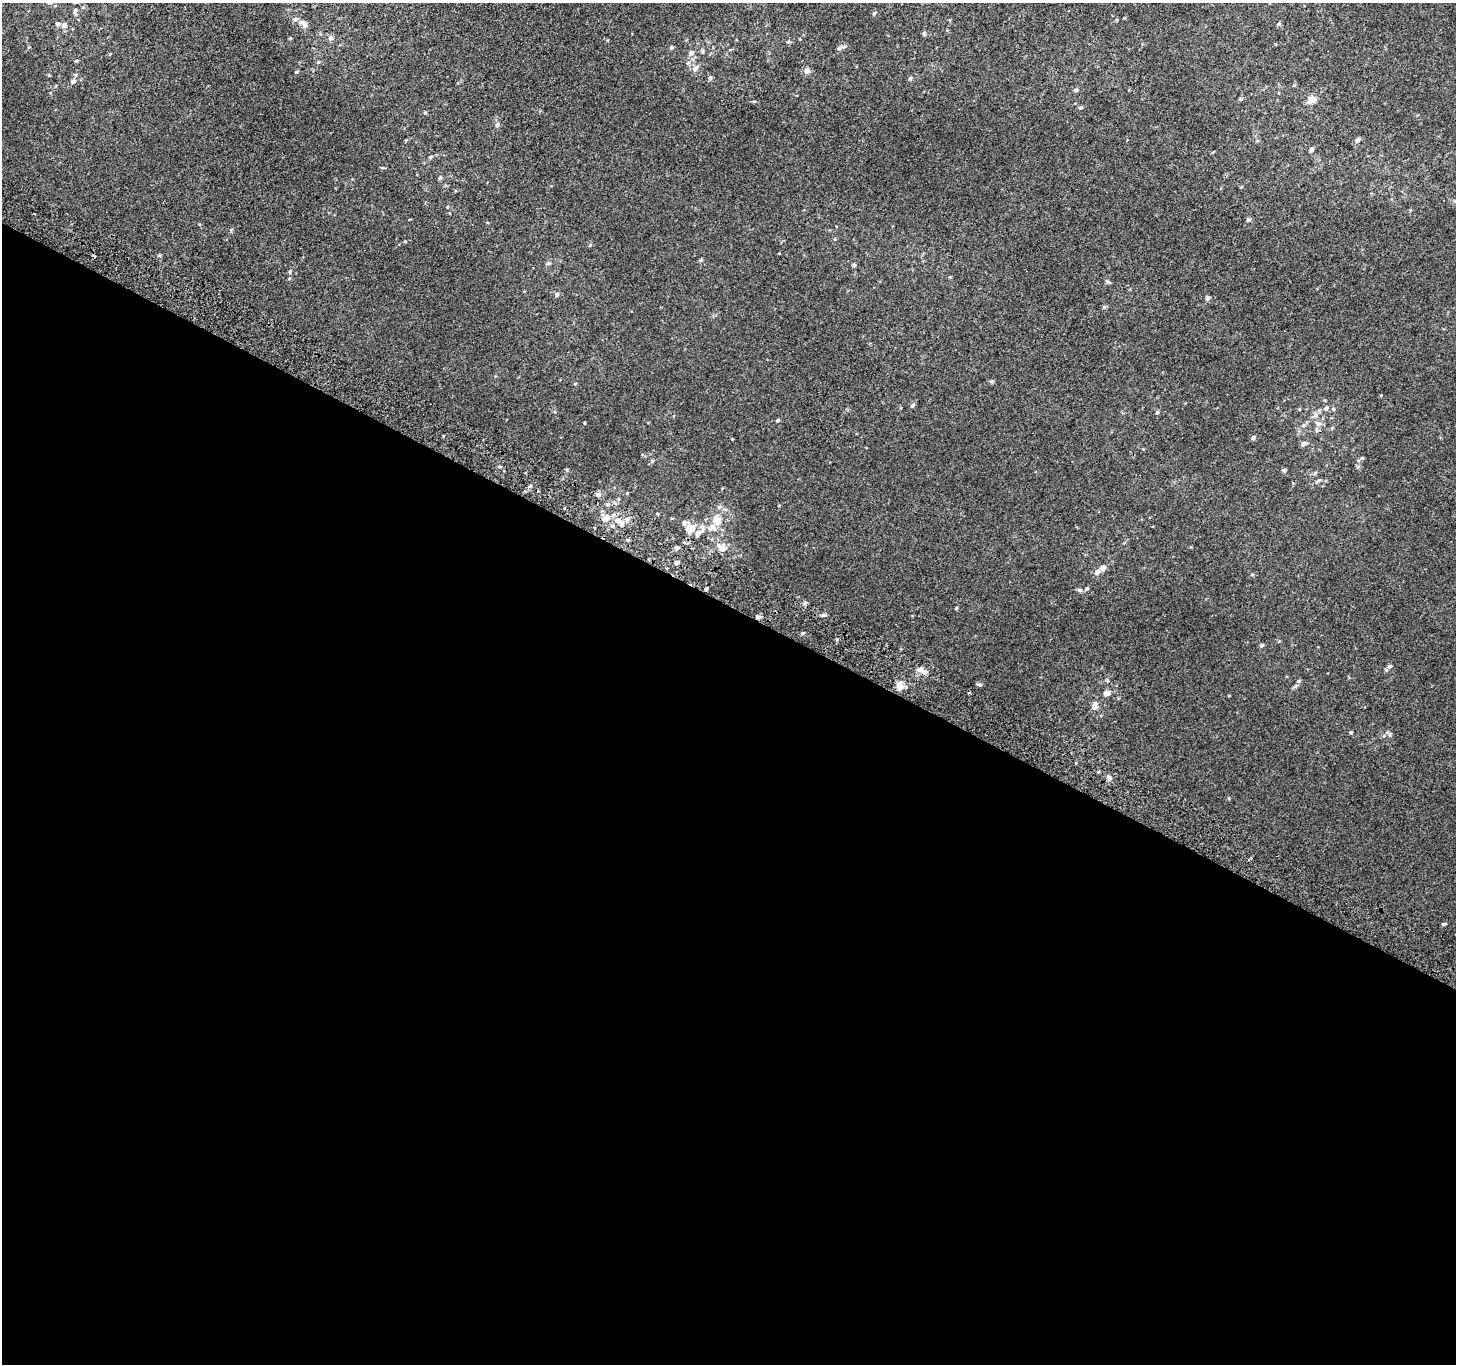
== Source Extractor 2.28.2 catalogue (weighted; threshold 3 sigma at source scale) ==
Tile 14 of 4 x 4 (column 2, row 4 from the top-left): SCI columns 1484-2937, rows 300-1661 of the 5868 x 5981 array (HDU 1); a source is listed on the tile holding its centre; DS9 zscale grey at full resolution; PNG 1458 x 1366 px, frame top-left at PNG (2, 3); no overlay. Shown black and unused: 56% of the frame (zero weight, under 2 of 3 exposures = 2% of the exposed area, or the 3 px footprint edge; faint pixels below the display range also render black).
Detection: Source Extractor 2.28.2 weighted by HDU 2 'WHT'; one run over the whole footprint, this tile lists its part. Background 0.00199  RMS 0.0054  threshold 0.0244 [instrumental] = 3 sigma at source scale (4.5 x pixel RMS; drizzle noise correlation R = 1.50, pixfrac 1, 0.0396/0.0396 arcsec/px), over >= 5 px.
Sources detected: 111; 2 cosmic-ray / hot-pixel residue — not listed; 9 inside a brighter listed object's ellipse — not listed separately; the other 100 listed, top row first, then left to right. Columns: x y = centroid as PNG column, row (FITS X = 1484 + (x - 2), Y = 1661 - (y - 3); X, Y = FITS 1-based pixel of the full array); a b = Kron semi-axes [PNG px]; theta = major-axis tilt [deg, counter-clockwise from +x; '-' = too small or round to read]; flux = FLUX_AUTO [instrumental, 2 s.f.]
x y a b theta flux
75 11 8 4 76 0.97
874 13 6 4 45 0.92
1124 18 5 3 - 0.42
302 22 10 7 -24 2.1
1279 24 6 5 - 0.87
64 25 7 6 - 1.9
924 33 5 4 - 1.1
330 38 8 6 -35 1.5
844 46 9 5 1 1.2
672 47 5 4 - 0.96
702 51 6 5 - 0.84
691 53 8 7 - 1.9
76 61 4 4 - 0.66
688 63 6 3 19 0.73
695 68 12 7 45 2.3
806 71 8 6 35 2.1
296 72 4 4 - 0.63
710 77 6 6 - 1.2
910 78 5 4 - 0.97
73 81 7 6 - 1.5
1076 90 6 4 11 0.96
1240 99 5 4 - 0.69
1312 99 9 8 - 4.3
1080 107 5 4 - 0.75
425 113 5 3 - 0.55
497 125 8 5 62 1.1
1127 140 3 2 - 0.42
1358 140 6 5 - 1.4
1311 150 5 4 - 1.7
430 157 5 3 - 0.56
382 168 5 3 - 0.53
440 177 7 4 62 0.77
1454 201 5 3 - 0.53
1249 220 5 5 - 1.1
231 230 5 5 - 0.67
405 241 5 3 - 0.46
590 245 5 3 - 0.5
549 263 6 5 - 0.88
854 265 4 4 - 0.79
290 272 7 3 -90 0.73
1108 282 8 4 -43 0.8
557 294 7 5 74 0.93
1207 298 6 5 - 1
1104 307 6 5 - 0.72
991 381 6 4 -18 0.71
575 384 5 3 - 0.47
912 406 6 5 - 1.1
1326 408 7 5 39 1.7
1333 409 5 5 - 0.77
1157 413 5 3 - 0.52
778 420 5 4 - 0.81
584 423 4 2 - 0.36
1318 424 8 7 - 2.2
1303 425 7 5 20 1.1
1332 428 5 4 - 0.59
444 436 3 2 - 0.72
1253 438 5 4 - 1.3
1303 444 8 5 21 1.3
1362 458 5 4 - 0.63
652 461 5 5 - 0.7
499 467 5 3 - 0.59
1284 470 4 4 - 0.93
1318 480 7 4 36 0.93
598 495 6 6 - 1.4
607 504 6 5 - 0.99
779 505 4 3 - 0.39
657 514 4 4 - 0.5
605 518 12 9 5 4.2
717 520 11 9 -87 6.4
621 522 14 9 -59 4.6
690 528 9 8 - 7.8
697 534 13 7 66 2.5
603 537 4 2 - 0.68
677 548 6 4 3 1
722 548 11 9 -27 4.4
676 563 5 4 - 1.2
1103 568 7 5 15 2.4
1097 572 6 6 - 2.2
1252 574 5 3 - 0.55
706 589 3 3 - 2
1087 589 6 4 53 0.68
1080 590 7 5 -19 0.99
956 608 4 4 - 0.51
823 615 9 3 8 0.94
758 617 6 4 -2 1.2
1262 645 5 4 - 0.97
1389 666 6 5 - 1.2
920 669 9 6 14 2.2
1299 681 6 5 - 0.83
979 684 6 3 -10 0.94
899 686 11 8 -74 4.1
1107 693 7 5 30 3.3
1229 696 3 2 - 0.43
1095 706 12 7 76 2.6
1351 732 4 3 - 0.63
1390 734 6 5 - 0.93
1109 778 6 5 - 1.2
1229 798 5 3 - 0.53
1249 860 4 2 - 0.47
1443 924 5 4 - 0.74
Overlapping masked pixels (flux is a lower limit): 4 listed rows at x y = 621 522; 603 537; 706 589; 758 617
Unlisted compact peaks at least as high as the median listed source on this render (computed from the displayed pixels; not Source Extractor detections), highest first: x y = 802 633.